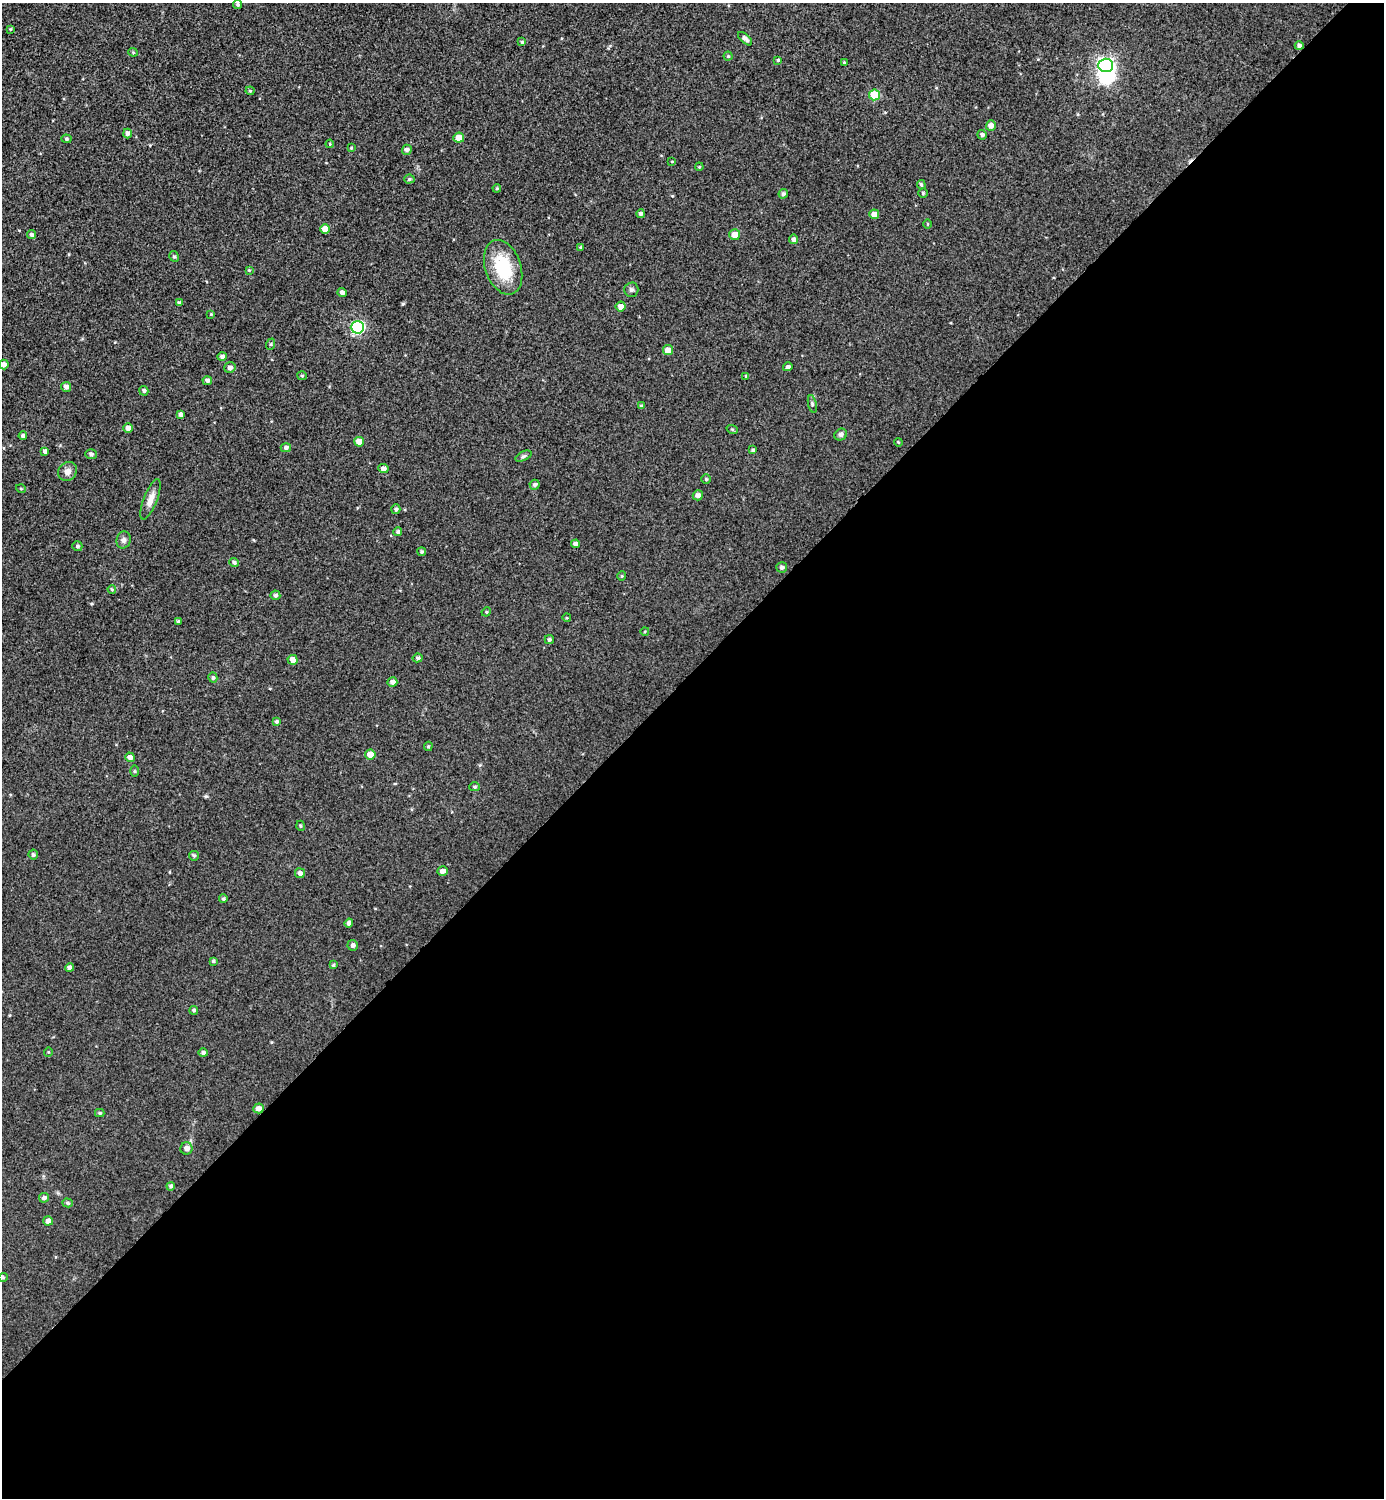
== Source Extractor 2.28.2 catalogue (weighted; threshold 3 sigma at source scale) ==
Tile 15 of 4 x 4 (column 3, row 4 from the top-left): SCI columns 3072-4453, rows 12-1507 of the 5997 x 5997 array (HDU 1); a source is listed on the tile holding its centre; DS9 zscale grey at full resolution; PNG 1386 x 1500 px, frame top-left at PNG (2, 3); each listed source drawn as its Kron ellipse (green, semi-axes under 4 px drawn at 4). Shown black and unused: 55% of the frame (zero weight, under 2 of 3 exposures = <1% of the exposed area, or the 3 px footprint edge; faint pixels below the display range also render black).
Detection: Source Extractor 2.28.2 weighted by HDU 2 'WHT'; one run over the whole footprint, this tile lists its part. Background 0.0372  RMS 0.018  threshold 0.0792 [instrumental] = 3 sigma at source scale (4.5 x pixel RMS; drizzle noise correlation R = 1.50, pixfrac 1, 0.05/0.05 arcsec/px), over >= 5 px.
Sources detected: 125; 1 inside a brighter object's white glare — neither listed nor drawn; the other 124 listed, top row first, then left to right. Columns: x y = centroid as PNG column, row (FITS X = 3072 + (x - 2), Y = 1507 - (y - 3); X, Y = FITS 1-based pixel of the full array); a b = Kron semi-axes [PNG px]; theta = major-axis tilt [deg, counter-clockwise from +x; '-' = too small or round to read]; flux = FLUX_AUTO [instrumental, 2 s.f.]
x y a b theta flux
238 5 4 4 - 2.7
10 29 3 3 - 1.5
745 39 9 4 -42 6.6
522 42 4 4 - 2.5
1299 46 4 4 - 5.7
133 52 4 4 - 2
728 56 4 4 - 2
778 60 4 3 - 1.9
844 62 4 3 - 2
1106 65 7 7 - 480
250 91 4 4 - 1.9
875 95 5 5 - 63
991 125 5 5 - 9.5
127 134 5 4 - 5.3
982 135 5 5 - 4.6
459 138 5 5 - 17
66 139 5 4 - 2.5
330 144 4 4 - 1.6
351 148 4 4 - 1.7
407 150 5 5 - 5.5
672 161 4 2 - 1.2
699 167 4 3 - 1.5
409 179 5 4 - 2.7
921 185 5 4 - 2.4
497 188 4 4 - 1.9
923 193 5 4 - 2.3
783 194 5 4 - 3.5
641 214 4 4 - 4.5
874 214 5 4 - 11
927 224 4 3 - 1.3
325 229 5 4 - 16
31 235 5 4 - 3.9
735 235 5 5 - 16
793 239 5 4 - 5.4
580 247 4 3 - 1.6
174 256 5 4 - 3
503 267 28 18 -70 81
249 270 4 4 - 1.5
631 290 7 7 - 4.6
342 292 4 4 - 6.9
179 303 4 4 - 4
621 307 5 5 - 9.7
211 314 4 4 - 1.6
357 327 6 6 - 230
271 344 6 3 71 1.9
668 350 5 5 - 15
222 357 5 4 - 4.9
4 365 5 5 - 7.4
788 367 5 4 - 4.3
230 368 6 5 - 6.3
302 376 5 4 - 1.9
746 376 4 3 - 2.7
207 381 5 4 - 5.1
66 387 5 5 - 5.8
144 391 5 4 - 3.5
812 404 9 3 -78 3.2
641 406 4 4 - 2.3
180 415 4 4 - 5.5
128 428 5 5 - 7.9
732 429 6 3 -19 2.1
841 435 6 5 - 4.8
23 436 4 4 - 4.7
359 442 5 5 - 17
898 442 4 3 - 1.4
286 448 5 4 - 5
753 450 4 3 - 2.5
45 451 4 4 - 5.2
91 454 5 5 - 4.4
524 456 8 4 27 3.5
383 469 5 4 - 6.9
67 471 10 9 - 9.6
706 479 4 4 - 2.4
534 485 5 5 - 4.4
21 489 5 3 - 1.5
698 495 5 5 - 6.7
150 499 21 7 69 14
396 509 5 4 - 3.2
398 532 4 4 - 3.1
124 540 8 7 - 6
575 544 4 4 - 6.7
77 546 5 5 - 3.2
422 552 4 4 - 2.8
234 562 4 4 - 3.3
782 567 5 5 - 4.4
622 576 4 4 - 1.8
112 589 4 3 - 2.1
275 595 5 5 - 3.7
486 612 5 4 - 1.7
567 618 4 3 - 1.4
178 622 4 4 - 3.3
645 631 4 3 - 1.4
549 640 4 4 - 3.4
418 658 5 4 - 3.6
293 660 5 5 - 12
213 678 5 4 - 3.6
392 682 5 4 - 7
276 722 4 4 - 3.5
428 746 5 4 - 2
370 754 5 5 - 17
130 757 5 4 - 8.5
134 771 6 4 -90 2.1
474 787 5 4 - 2.3
301 826 5 3 - 2
33 855 5 5 - 3.4
194 856 5 4 - 2.8
443 871 5 4 - 8.3
300 873 5 5 - 6.6
223 899 4 4 - 2.9
349 923 4 4 - 5.5
353 945 5 5 - 5.2
213 961 4 3 - 2.4
333 965 4 3 - 2.1
69 968 4 4 - 6.3
194 1010 4 4 - 2.5
48 1052 5 3 - 1.4
203 1053 4 4 - 4.1
259 1108 5 5 - 10
100 1113 5 4 - 2.3
186 1148 6 6 - 7.7
171 1186 4 4 - 3.9
44 1198 5 4 - 4.6
68 1203 5 4 - 2.9
48 1221 5 4 - 8
3 1277 4 4 - 2
Overlapping masked pixels (flux is a lower limit): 2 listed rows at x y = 1299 46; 259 1108
Isophote crosses this tile's border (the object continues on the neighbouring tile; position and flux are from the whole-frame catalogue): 1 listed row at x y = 4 365